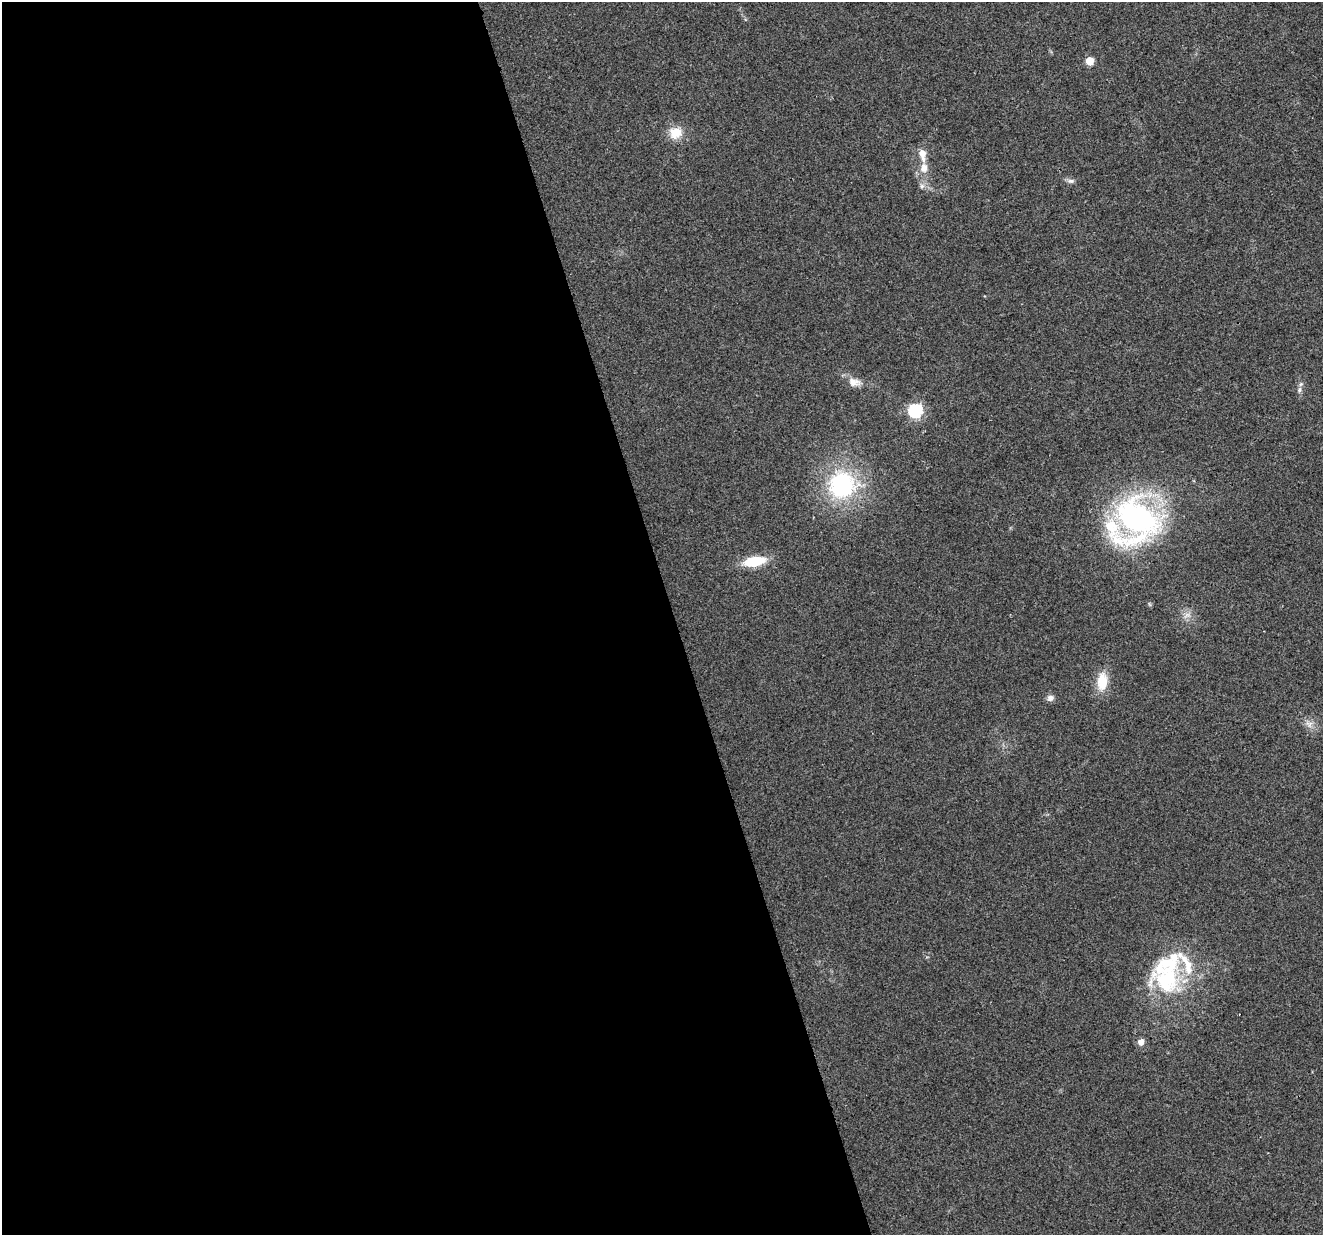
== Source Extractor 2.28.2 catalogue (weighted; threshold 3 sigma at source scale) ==
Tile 9 of 4 x 4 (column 1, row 3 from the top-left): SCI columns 1-1321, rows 1290-2522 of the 5285 x 5096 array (HDU 1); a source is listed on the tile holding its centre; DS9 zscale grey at full resolution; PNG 1325 x 1237 px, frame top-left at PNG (2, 2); no overlay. Shown black and unused: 51% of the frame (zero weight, under 2 of 3 exposures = <1% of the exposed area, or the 3 px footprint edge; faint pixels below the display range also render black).
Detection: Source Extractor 2.28.2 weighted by HDU 2 'WHT'; one run over the whole footprint, this tile lists its part. Background 0.0283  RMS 0.0061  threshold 0.0276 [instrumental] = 3 sigma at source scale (4.5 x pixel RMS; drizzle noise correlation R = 1.50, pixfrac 1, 0.0396/0.0396 arcsec/px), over >= 5 px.
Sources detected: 23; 1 cosmic-ray / hot-pixel residue — not listed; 4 inside a brighter listed object's ellipse — not listed separately; the other 18 listed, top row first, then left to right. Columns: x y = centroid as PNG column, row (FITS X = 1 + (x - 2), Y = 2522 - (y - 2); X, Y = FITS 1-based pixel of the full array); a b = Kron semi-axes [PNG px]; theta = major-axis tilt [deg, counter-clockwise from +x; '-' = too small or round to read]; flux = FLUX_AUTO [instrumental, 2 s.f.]
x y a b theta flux
1090 61 5 5 - 17
675 133 15 14 - 11
922 154 17 8 -78 6
924 168 12 9 81 6.1
1071 181 9 6 0 2
922 186 7 6 - 1.8
854 382 18 10 -7 6
1299 390 8 4 89 1.6
915 411 6 6 - 110
842 485 28 26 17 69
1136 519 43 41 -84 180
754 561 21 9 10 21
1187 615 12 6 32 3.3
1102 681 24 13 87 13
1050 698 9 8 - 2.6
1309 724 11 9 -34 3.9
1166 979 42 36 29 57
1141 1042 5 5 - 5.3